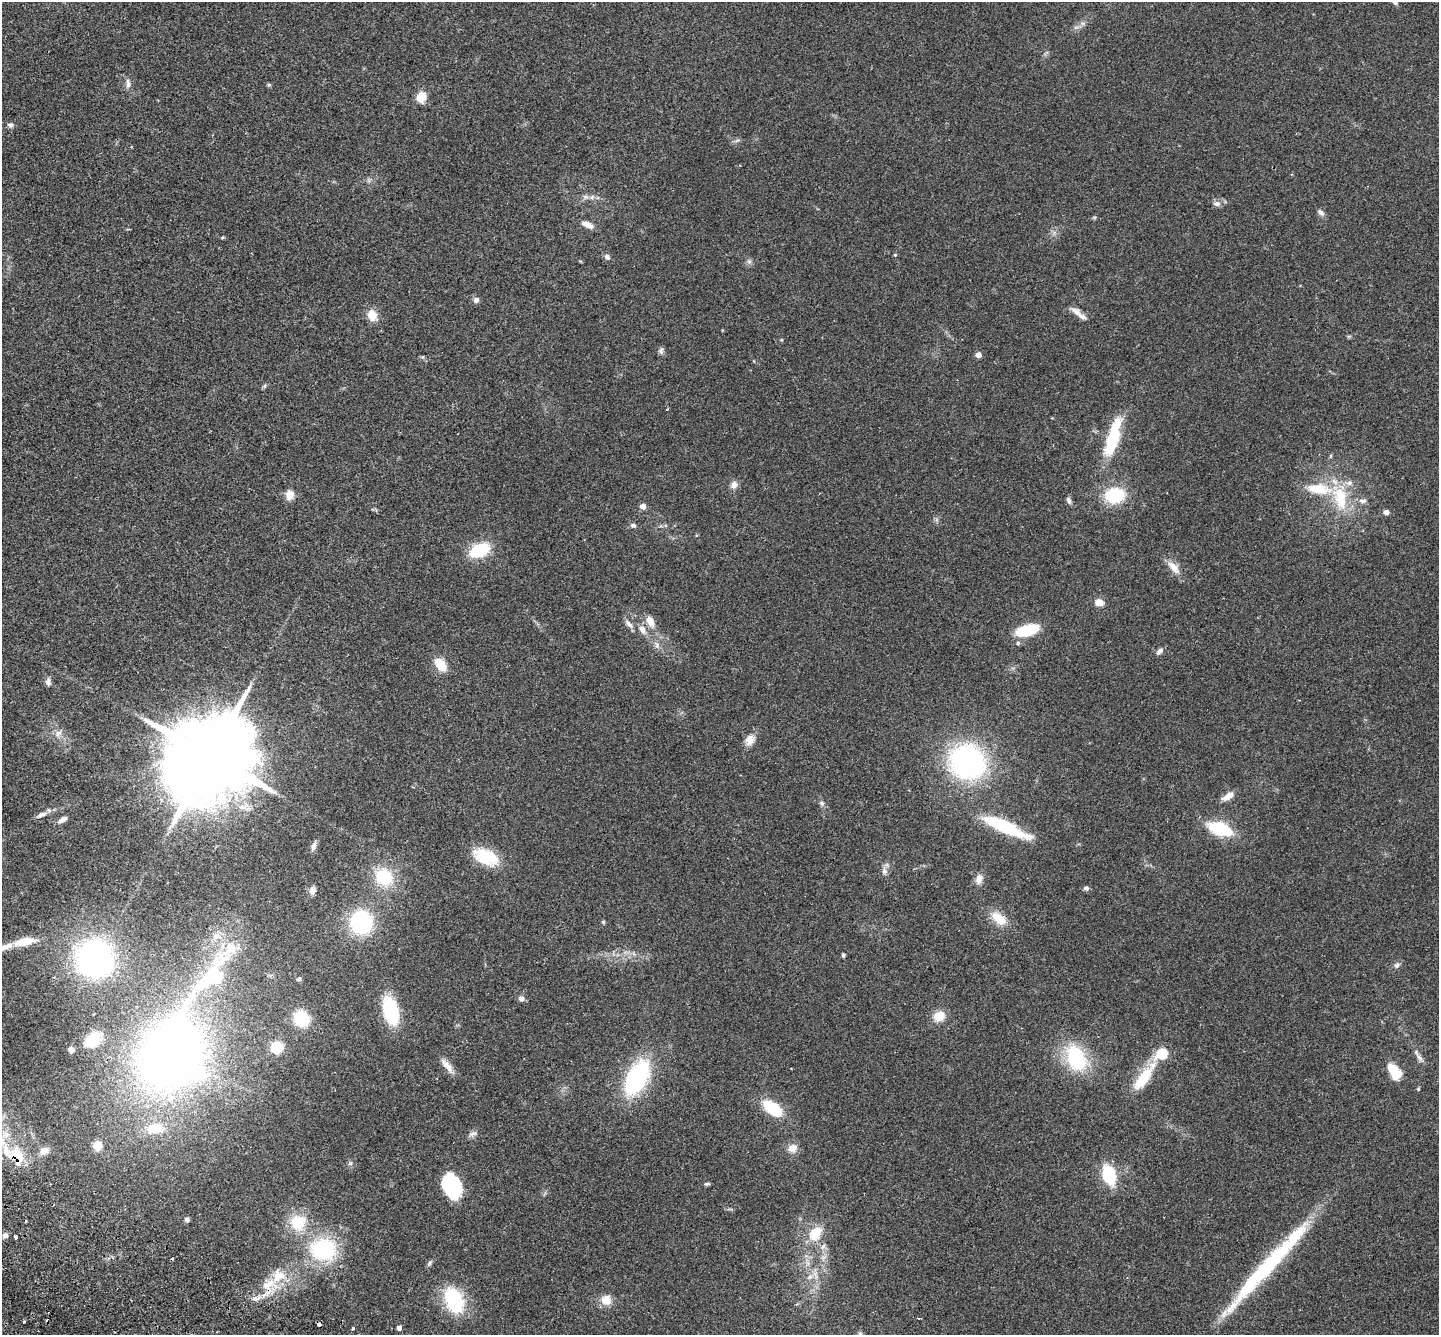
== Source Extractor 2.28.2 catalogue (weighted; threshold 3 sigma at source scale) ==
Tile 7 of 4 x 4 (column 3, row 2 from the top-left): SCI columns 2907-4343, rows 2864-4196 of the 5815 x 5864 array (HDU 1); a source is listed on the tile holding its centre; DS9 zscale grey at full resolution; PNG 1441 x 1337 px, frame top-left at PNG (2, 2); no overlay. Shown black and unused: <1% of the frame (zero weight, under 2 of 3 exposures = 3% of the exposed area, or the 3 px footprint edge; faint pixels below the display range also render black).
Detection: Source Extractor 2.28.2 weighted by HDU 2 'WHT'; one run over the whole footprint, this tile lists its part. Background 0.114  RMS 0.0095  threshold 0.0427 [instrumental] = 3 sigma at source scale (4.5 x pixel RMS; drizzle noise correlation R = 1.50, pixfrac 1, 0.05/0.05 arcsec/px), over >= 5 px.
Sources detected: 129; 5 cosmic-ray / hot-pixel residue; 1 long thin detection or spike segment (spike, bleed or trail) — not listed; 10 inside a brighter listed object's ellipse — not listed separately; the other 113 listed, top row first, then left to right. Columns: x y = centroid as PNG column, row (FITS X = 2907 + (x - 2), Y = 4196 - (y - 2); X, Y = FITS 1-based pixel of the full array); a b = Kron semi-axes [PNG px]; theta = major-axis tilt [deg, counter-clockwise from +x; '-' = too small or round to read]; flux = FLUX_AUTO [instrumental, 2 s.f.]
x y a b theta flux
1395 2 11 5 -36 2.7
1076 27 7 4 19 2.1
128 84 13 7 -87 4.3
269 85 6 4 0 1.2
421 97 11 9 62 15
11 125 7 6 - 2.4
592 197 8 4 45 2.2
1217 203 10 7 -4 4
1320 212 10 6 -41 3.4
588 225 12 6 -23 7.9
895 255 4 3 - 0.8
607 257 6 6 - 3.3
749 262 6 6 - 2.3
476 300 6 6 - 3.7
1077 312 16 9 -40 6.4
372 315 14 11 -60 11
661 350 9 7 90 2.6
978 355 4 4 - 8
423 357 6 4 -71 1.1
265 386 6 4 -72 1.2
667 409 4 2 - 0.69
1112 442 42 14 71 50
734 485 10 8 61 4.8
1318 489 33 13 -6 31
290 495 10 8 77 9.2
1115 495 20 15 8 43
1340 498 38 20 -75 43
1069 501 10 5 -67 2.7
1362 501 12 6 -1 3.6
643 506 5 4 - 8.7
1386 512 4 4 - 6.4
633 525 7 5 -18 2.6
479 550 17 10 24 50
1174 567 22 10 -48 9.9
1099 602 5 5 - 21
650 621 16 9 -64 9.4
629 624 14 6 -46 4.3
642 629 12 9 -59 6.2
1027 630 23 10 15 37
1018 643 5 5 - 1.5
657 645 9 6 -66 3.4
1160 651 10 6 44 3.4
440 665 14 9 -53 17
48 682 11 6 -81 3.2
58 733 11 7 47 4.4
751 739 14 11 -56 7.2
210 756 28 19 55 20000
967 762 31 28 -31 200
1228 796 14 6 33 9
822 803 8 6 -43 2.4
41 815 16 6 23 4.6
62 820 12 6 29 4.1
1005 827 50 11 -24 63
1220 829 22 11 -19 53
314 846 12 6 74 3.8
486 857 28 16 -20 37
884 871 10 7 -76 4
384 877 20 17 -40 39
979 879 12 8 71 6.5
1086 888 7 5 -24 2.4
312 890 9 8 - 4.3
998 918 22 12 -39 17
361 922 17 16 - 100
603 922 5 4 - 1.2
24 942 21 8 12 18
3 948 14 7 24 6.7
843 955 4 4 - 1.6
95 959 29 29 - 280
222 960 31 24 24 43
1397 965 9 7 43 2.9
299 979 5 4 - 2.5
521 998 7 7 - 3.3
391 1011 31 16 -75 49
939 1016 11 10 - 16
301 1018 12 10 -48 51
93 1039 13 9 37 33
277 1047 9 8 - 29
71 1050 6 5 - 2.6
172 1053 87 68 66 660
1162 1053 6 5 - 61
1076 1058 24 16 -66 72
1420 1058 14 5 -57 4
447 1065 23 7 -50 8
1394 1071 20 11 -57 19
637 1078 35 18 62 110
1143 1078 35 12 54 31
1418 1089 5 4 - 0.95
772 1108 20 10 -36 39
472 1134 12 5 15 3
98 1146 8 7 - 13
792 1148 12 10 23 7.8
44 1151 14 9 27 7.8
7 1152 72 14 -59 45
350 1163 6 4 19 1.3
1109 1175 18 11 -74 46
707 1184 7 4 5 1.6
451 1185 20 15 -61 82
187 1219 6 5 - 2.2
298 1222 21 19 32 30
815 1233 19 12 59 22
5 1235 6 6 - 4.1
16 1238 4 3 - 6.5
823 1246 9 5 54 2.9
323 1250 23 19 -2 87
429 1263 9 4 55 1.9
810 1277 7 6 - 3.3
269 1284 27 15 10 25
454 1300 24 15 -67 68
606 1300 12 11 - 11
24 1321 3 3 - 2.5
319 1324 4 3 - 10
353 1328 3 3 - 3.1
399 1328 4 4 - 4.4
Overlapping masked pixels (flux is a lower limit): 2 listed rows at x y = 7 1152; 319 1324
Isophote crosses this tile's border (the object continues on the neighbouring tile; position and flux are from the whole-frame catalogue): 3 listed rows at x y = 1395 2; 3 948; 7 1152